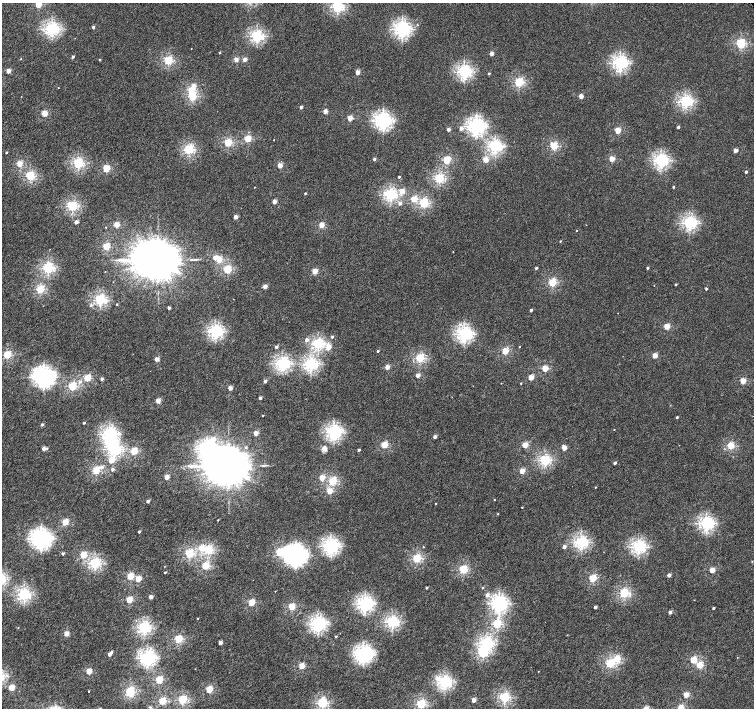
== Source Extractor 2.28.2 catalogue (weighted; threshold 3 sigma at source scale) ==
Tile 7 of 4 x 4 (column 3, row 2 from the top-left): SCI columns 3029-4532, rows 3070-4480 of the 6052 x 6055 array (HDU 1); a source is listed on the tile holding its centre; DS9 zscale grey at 2 x 2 block average (1 PNG px = mean of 2 x 2 image px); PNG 756 x 710 px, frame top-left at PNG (2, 3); no overlay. Shown black and unused: <1% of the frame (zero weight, under 4 of 8 exposures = <1% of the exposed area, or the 3 px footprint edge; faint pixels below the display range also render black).
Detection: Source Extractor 2.28.2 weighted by HDU 2 'WHT'; one run over the whole footprint, this tile lists its part. Background 3.80e-04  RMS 0.0014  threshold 0.00553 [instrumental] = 3 sigma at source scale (4.09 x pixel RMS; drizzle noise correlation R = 1.36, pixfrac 0.8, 0.0396/0.0396 arcsec/px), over >= 5 px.
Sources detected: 254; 4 inside a brighter object's white glare — not listed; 1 inside a brighter listed object's ellipse — not listed separately; the other 249 listed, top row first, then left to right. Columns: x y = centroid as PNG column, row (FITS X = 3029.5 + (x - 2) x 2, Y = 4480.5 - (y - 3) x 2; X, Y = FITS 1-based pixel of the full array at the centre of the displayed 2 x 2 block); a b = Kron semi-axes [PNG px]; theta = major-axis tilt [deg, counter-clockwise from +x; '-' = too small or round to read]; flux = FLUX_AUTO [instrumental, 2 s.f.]
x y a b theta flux
38 4 3 2 - 7.8
337 7 3 3 - 29
417 25 2 2 - 0.12
93 27 2 2 - 0.59
52 29 4 3 - 45
402 29 4 4 - 59
257 36 3 3 - 33
741 43 3 3 - 20
191 49 2 2 - 0.099
220 52 2 2 - 0.24
492 53 2 2 - 2
73 56 2 2 - 0.66
21 59 2 2 - 0.12
236 59 2 2 - 2.8
245 59 2 2 - 2.3
100 60 2 2 - 0.21
168 60 3 3 - 18
620 63 4 4 - 49
8 71 2 2 - 3.3
357 72 2 2 - 3.2
464 72 4 3 - 44
489 73 2 2 - 0.29
519 82 3 3 - 19
193 86 3 2 - 2.5
58 88 2 2 - 0.12
191 90 3 3 - 6.6
192 96 3 3 - 15
581 96 2 2 - 3.5
685 101 4 3 - 37
301 107 2 2 - 0.94
325 111 2 2 - 3.2
44 113 3 2 - 6.7
350 118 2 2 - 4.8
383 120 4 4 - 68
476 126 4 4 - 65
678 127 2 2 - 0.61
461 128 3 2 - 1.7
448 129 2 2 - 1.4
618 130 3 2 - 7.1
248 139 3 3 - 9.5
274 140 2 2 - 0.097
228 142 3 3 - 13
495 146 3 3 - 39
554 146 3 3 - 14
189 149 3 3 - 24
736 150 2 2 - 2.5
6 152 2 2 - 0.26
374 159 2 2 - 0.74
485 159 3 2 - 5.2
612 159 3 2 - 4.8
446 160 3 3 - 13
661 160 4 4 - 47
19 163 2 2 - 7.6
78 163 3 3 - 26
280 165 2 2 - 4.6
106 168 3 3 - 9.9
746 172 2 2 - 0.63
30 176 3 3 - 19
399 177 2 2 - 0.47
439 178 3 3 - 22
254 187 2 2 - 0.093
673 187 2 2 - 0.4
402 191 3 2 - 3.3
305 193 2 2 - 0.36
390 194 4 3 - 33
414 199 3 3 - 7.2
274 201 2 2 - 2.6
400 203 3 2 - 1.1
424 203 3 3 - 18
72 206 3 3 - 25
236 217 2 2 - 2.1
76 222 2 2 - 2.1
689 223 4 3 - 41
116 224 2 2 - 5.7
321 225 2 2 - 5.9
106 227 2 2 - 0.15
577 230 2 2 - 0.12
560 241 2 2 - 0.21
106 246 3 3 - 10
453 251 2 2 - 0.11
215 257 3 3 - 1.8
218 259 3 3 - 8.1
158 260 11 10 - 1600
48 268 3 3 - 28
536 268 2 2 - 0.51
647 268 2 2 - 0.52
227 269 3 3 - 14
315 271 2 2 - 5.7
113 282 2 2 - 0.095
552 282 3 3 - 14
676 284 2 2 - 0.28
265 286 2 2 - 3
40 289 3 3 - 16
706 289 2 2 - 0.41
100 300 3 3 - 29
117 304 2 2 - 0.23
91 305 3 3 - 0.45
169 308 2 2 - 0.82
531 310 2 2 - 0.7
667 326 3 2 - 7.3
215 331 4 3 - 43
464 334 4 4 - 53
332 337 2 2 - 0.44
307 340 3 2 - 1.3
318 344 3 3 - 30
519 346 2 2 - 0.16
276 347 2 2 - 0.92
328 347 3 3 - 3.3
378 351 2 2 - 0.45
505 351 3 3 - 9.6
7 355 3 3 - 13
655 355 3 2 - 4.3
420 358 3 3 - 18
157 359 2 2 - 2.6
282 363 4 3 - 44
310 364 4 3 - 40
387 367 2 2 - 3.6
545 368 3 3 - 7.4
54 374 7 5 71 3.3
418 375 2 2 - 2.7
43 377 6 5 - 100
531 377 2 2 - 4.9
87 378 3 3 - 11
102 379 2 2 - 0.84
80 381 3 3 - 0.58
265 381 2 2 - 0.87
743 381 3 2 - 5.8
521 383 2 2 - 0.19
72 386 3 3 - 16
230 388 2 2 - 2.5
260 398 2 2 - 0.96
158 400 2 2 - 3.4
263 415 2 2 - 0.2
677 417 2 2 - 0.42
84 423 2 2 - 0.37
42 424 2 2 - 0.62
614 429 2 2 - 0.12
334 432 4 4 - 52
256 433 2 2 - 3.1
109 434 4 4 - 49
435 437 2 2 - 1.2
213 439 3 3 - 2.2
384 445 3 3 - 9.9
525 445 3 2 - 6
731 445 3 3 - 10
246 447 3 3 - 0.41
47 448 3 2 - 0.2
324 448 8 5 -46 1.1
564 448 3 2 - 3.9
44 449 2 2 - 1.7
114 449 4 4 - 39
359 450 2 2 - 0.53
134 451 3 3 - 11
111 460 3 3 - 3.4
545 460 3 3 - 28
615 463 2 2 - 0.93
228 465 11 10 - 1400
101 467 3 3 - 0.95
112 469 2 2 - 1.1
96 470 3 3 - 12
522 471 2 2 - 5.4
167 477 2 2 - 3.9
322 477 3 2 - 4.4
333 481 3 3 - 15
596 487 2 2 - 0.17
329 491 3 2 - 5.1
494 500 2 2 - 0.18
148 501 2 2 - 1.1
435 504 2 2 - 0.14
522 507 2 2 - 0.16
218 520 2 2 - 0.16
65 522 3 3 - 9
706 523 4 4 - 45
139 532 2 2 - 0.68
41 539 5 5 - 99
581 542 3 3 - 39
331 546 4 4 - 55
423 547 2 2 - 0.15
564 547 2 2 - 1.5
638 547 4 3 - 42
201 548 3 3 - 3.9
208 550 3 3 - 20
189 553 3 3 - 18
63 554 2 2 - 0.52
83 555 3 3 - 8.8
295 555 7 6 - 120
417 558 3 3 - 17
752 561 2 2 - 0.14
95 563 3 3 - 29
205 566 3 3 - 12
463 569 3 3 - 15
712 570 3 2 - 5.2
165 572 2 2 - 0.37
669 575 2 2 - 1.6
130 576 3 3 - 8.7
593 578 3 3 - 11
138 579 2 2 - 5
427 588 2 2 - 0.42
483 588 2 2 - 0.27
275 591 2 2 - 0.08
624 593 3 3 - 22
24 594 3 3 - 37
487 595 3 3 - 1.2
151 597 2 2 - 1.9
129 600 3 3 - 7.9
252 602 3 3 - 9.2
365 603 4 4 - 52
499 603 4 4 - 58
291 607 3 3 - 9.4
595 607 2 2 - 0.94
713 608 2 2 - 0.42
670 612 2 2 - 1.2
198 618 2 2 - 0.17
392 622 3 3 - 34
318 624 4 4 - 54
497 624 3 3 - 18
144 628 3 3 - 36
66 633 2 2 - 4.4
336 636 2 2 - 0.28
178 639 3 3 - 14
220 643 2 2 - 2
487 643 4 3 - 35
111 652 2 2 - 0.59
110 654 2 2 - 1.4
363 654 4 4 - 54
147 658 4 4 - 55
617 659 3 3 - 9.2
693 660 3 3 - 7.1
610 663 3 3 - 17
700 665 3 3 - 8.1
301 666 3 2 - 6.8
89 671 2 2 - 6.7
437 678 4 3 - 1.8
159 680 3 3 - 13
444 682 4 3 - 42
11 688 3 2 - 6.2
209 689 3 3 - 9.9
89 691 2 2 - 0.18
130 691 3 3 - 19
686 694 3 2 - 5.4
504 697 3 3 - 25
323 699 4 3 - 1.4
182 700 3 3 - 18
474 700 2 2 - 2.8
162 701 3 3 - 13
322 703 3 3 - 22
421 704 3 3 - 20
150 707 3 3 - 0.32
681 708 3 2 - 7.2
Isophote crosses this tile's border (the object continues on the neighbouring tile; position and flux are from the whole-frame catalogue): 3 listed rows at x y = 38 4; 337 7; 681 708
Diffuse or blended objects may show on this block-average render without a row.